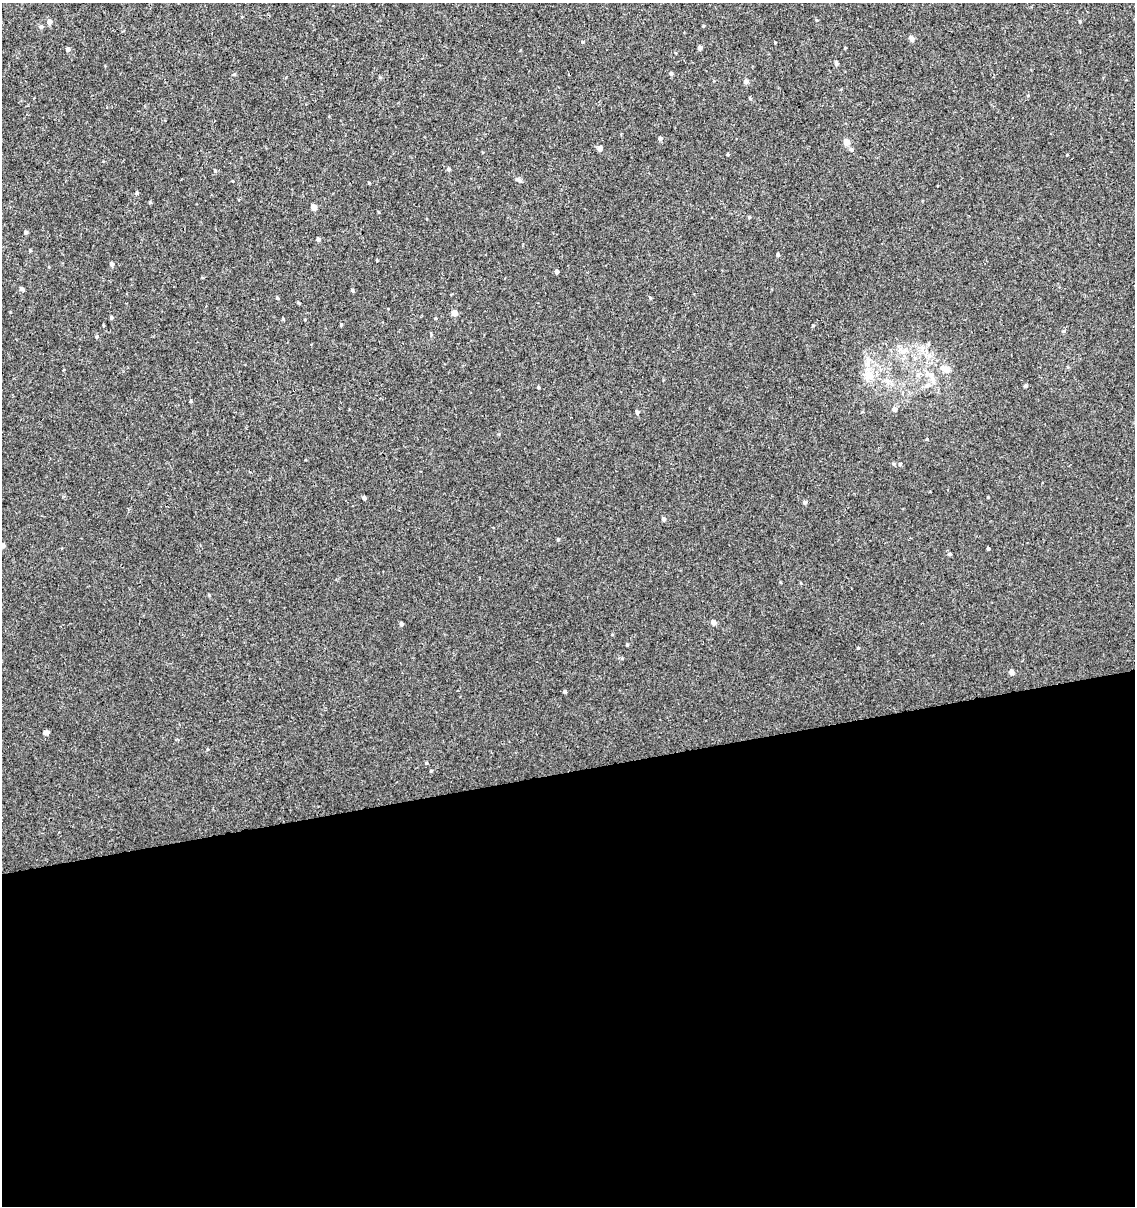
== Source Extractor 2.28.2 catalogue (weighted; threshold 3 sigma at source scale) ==
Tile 15 of 4 x 4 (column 3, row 4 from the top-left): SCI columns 2344-3476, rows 48-1251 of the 4644 x 4910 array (HDU 1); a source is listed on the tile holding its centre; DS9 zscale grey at full resolution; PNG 1137 x 1208 px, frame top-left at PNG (2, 3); no overlay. Shown black and unused: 36% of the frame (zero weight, under 3 of 4 exposures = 4% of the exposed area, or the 3 px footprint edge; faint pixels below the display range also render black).
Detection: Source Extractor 2.28.2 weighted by HDU 2 'WHT'; one run over the whole footprint, this tile lists its part. Background 5.43e-06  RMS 0.0026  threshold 0.0117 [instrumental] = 3 sigma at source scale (4.5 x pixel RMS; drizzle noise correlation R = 1.50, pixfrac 1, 0.0396/0.0396 arcsec/px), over >= 5 px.
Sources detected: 62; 1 inside a brighter listed object's ellipse — not listed separately; the other 61 listed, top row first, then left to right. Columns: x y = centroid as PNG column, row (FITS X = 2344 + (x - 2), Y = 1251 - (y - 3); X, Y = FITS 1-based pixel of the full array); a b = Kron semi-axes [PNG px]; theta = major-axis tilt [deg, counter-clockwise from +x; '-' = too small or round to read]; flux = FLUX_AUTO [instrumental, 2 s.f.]
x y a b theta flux
49 22 5 5 - 1.3
41 27 6 5 - 0.54
911 39 5 5 - 0.98
700 48 5 4 - 0.64
68 49 5 4 - 0.65
836 63 5 4 - 0.63
671 73 5 4 - 0.44
746 81 5 5 - 0.96
660 138 4 4 - 0.56
846 142 5 4 - 3
599 148 5 4 - 1.2
851 150 5 5 - 0.5
449 169 5 4 - 0.43
215 171 4 4 - 0.28
519 180 7 5 -35 0.49
137 193 4 4 - 0.31
314 207 5 4 - 1.7
749 217 4 4 - 0.31
26 232 4 4 - 0.57
318 239 5 4 - 0.48
30 250 4 4 - 0.23
778 255 4 4 - 0.37
111 264 5 4 - 0.73
557 272 4 4 - 0.63
22 289 6 4 -38 0.54
352 290 5 4 - 0.31
277 298 4 3 - 0.28
650 298 4 4 - 0.26
298 302 5 3 - 0.24
454 313 5 4 - 2.4
111 317 4 4 - 0.4
341 324 3 3 - 0.23
1064 331 5 3 - 0.29
96 337 5 4 - 0.35
903 351 10 4 33 0.87
946 369 12 8 -23 1.8
869 375 15 12 62 3.3
933 380 11 6 -76 1.2
1026 386 4 4 - 0.44
538 387 4 3 - 0.25
191 401 5 3 - 0.25
894 409 5 5 - 0.84
637 412 5 4 - 0.55
900 464 4 4 - 0.34
988 497 4 2 - 0.19
364 498 4 4 - 0.59
804 502 4 4 - 0.55
663 519 5 4 - 0.48
558 539 4 3 - 0.27
3 545 4 4 - 0.87
988 548 4 3 - 0.3
950 554 5 4 - 0.34
209 595 5 3 - 0.22
713 622 5 4 - 1.2
401 624 4 3 - 0.49
627 645 4 3 - 0.28
1012 672 5 4 - 1.4
565 691 4 4 - 0.43
46 732 5 4 - 1.2
426 763 5 3 - 0.21
431 771 4 3 - 0.26
Isophote crosses this tile's border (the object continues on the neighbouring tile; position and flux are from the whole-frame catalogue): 1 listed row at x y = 3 545
Unlisted compact peaks at least as high as the median listed source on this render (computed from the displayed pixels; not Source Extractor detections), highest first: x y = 858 648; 775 42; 813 325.